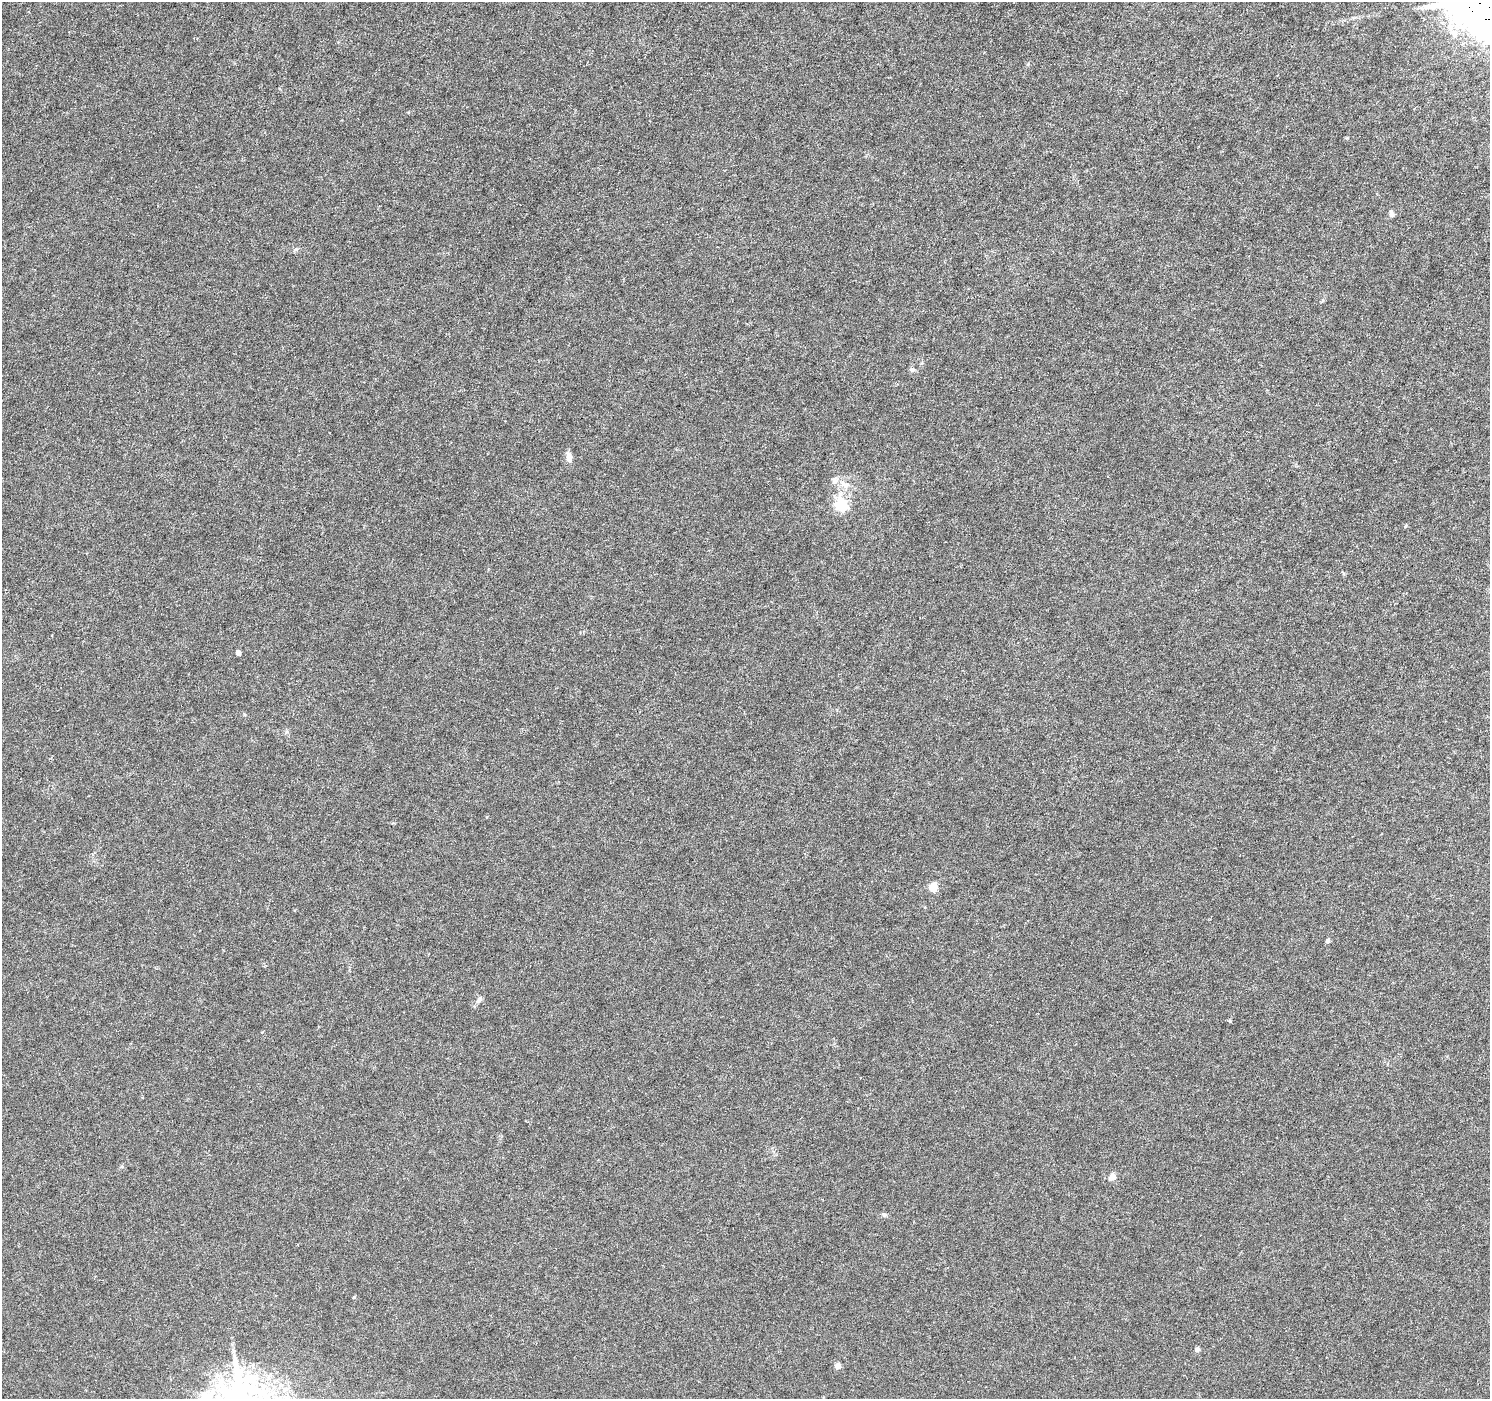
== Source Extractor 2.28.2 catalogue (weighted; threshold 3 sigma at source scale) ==
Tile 10 of 4 x 4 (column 2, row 3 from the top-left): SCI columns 1489-2976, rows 1584-2980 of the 5958 x 6028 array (HDU 1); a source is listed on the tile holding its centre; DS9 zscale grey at full resolution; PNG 1492 x 1401 px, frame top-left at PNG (2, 2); no overlay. Shown black and unused: <1% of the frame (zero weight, under 4 of 8 exposures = <1% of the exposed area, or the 3 px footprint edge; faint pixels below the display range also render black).
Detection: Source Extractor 2.28.2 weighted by HDU 2 'WHT'; one run over the whole footprint, this tile lists its part. Background 0.00236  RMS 8.3e-04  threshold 0.0034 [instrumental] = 3 sigma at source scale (4.09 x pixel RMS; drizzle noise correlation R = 1.36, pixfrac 0.8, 0.0396/0.0396 arcsec/px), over >= 5 px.
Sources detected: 18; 1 inside a brighter listed object's ellipse — not listed separately; the other 17 listed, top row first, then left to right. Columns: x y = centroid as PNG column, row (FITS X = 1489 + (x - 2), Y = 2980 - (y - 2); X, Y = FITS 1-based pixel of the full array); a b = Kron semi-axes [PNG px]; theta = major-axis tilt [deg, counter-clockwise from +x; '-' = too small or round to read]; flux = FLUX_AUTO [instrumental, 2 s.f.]
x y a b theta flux
1028 64 5 3 - 0.082
1391 214 8 5 -80 0.23
912 369 7 5 -12 0.15
569 457 13 6 -78 0.42
845 484 17 8 -21 0.66
841 505 6 6 - 8.1
1405 526 5 4 - 0.096
238 653 4 4 - 0.46
933 887 5 5 - 2.4
1328 941 5 5 - 0.16
479 999 9 6 51 0.25
1230 1021 4 4 - 0.072
1112 1177 6 6 - 0.6
884 1215 7 5 -3 0.15
354 1297 4 4 - 0.1
1197 1349 4 4 - 0.35
838 1366 4 4 - 0.72
Unlisted compact peaks at least as high as the median listed source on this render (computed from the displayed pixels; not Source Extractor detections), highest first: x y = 296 249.